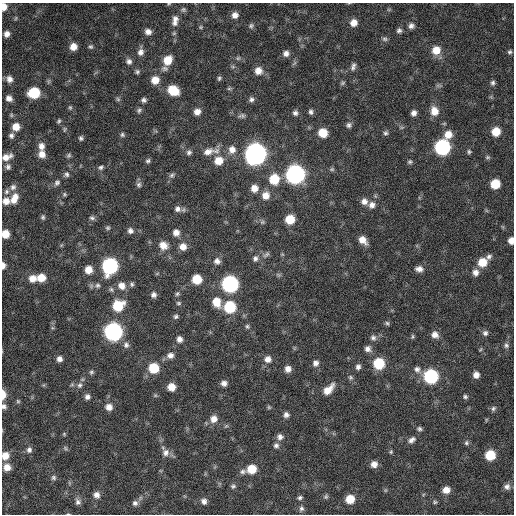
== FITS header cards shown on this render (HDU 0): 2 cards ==
NAXIS1  =                  512 / Axis length
NAXIS2  =                  512 / Axis length

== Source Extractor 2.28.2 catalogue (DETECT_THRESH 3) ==
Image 512 x 512 px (HDU 0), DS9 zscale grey, 1 PNG px = 1 image px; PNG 516 x 516 px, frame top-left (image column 1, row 512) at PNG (2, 3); no overlay
Background 357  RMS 20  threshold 59.3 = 3 sigma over >= 5 px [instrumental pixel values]
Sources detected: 203; all 203 listed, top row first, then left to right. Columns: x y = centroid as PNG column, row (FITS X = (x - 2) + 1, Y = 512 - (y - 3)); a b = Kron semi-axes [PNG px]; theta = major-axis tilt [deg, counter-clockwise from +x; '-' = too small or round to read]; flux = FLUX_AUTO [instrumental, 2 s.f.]
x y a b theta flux
169 4 5 3 - 1200
4 7 7 5 87 12000
183 9 6 6 - 2600
235 15 7 7 - 7800
16 18 6 3 71 1500
175 19 8 8 - 6000
175 23 8 6 14 4400
354 23 7 7 - 11000
251 26 7 7 - 3200
411 26 7 7 - 5000
201 27 5 5 - 1700
399 30 7 6 - 3400
148 32 7 6 - 7000
174 33 5 5 - 1900
7 34 6 6 - 7000
385 39 7 6 - 3100
73 47 7 7 - 12000
91 47 7 6 - 2800
436 50 9 9 - 18000
140 52 9 7 62 6900
510 52 6 5 - 2700
286 53 7 7 - 6300
238 58 6 6 - 2400
167 60 9 8 - 21000
129 61 8 7 - 5000
353 66 11 6 74 4600
233 67 6 4 -19 2100
165 68 9 7 -1 4000
258 71 9 9 - 11000
137 72 6 6 - 2800
219 78 6 4 48 2400
9 79 8 7 - 6800
155 80 8 8 - 16000
342 83 7 5 37 2200
493 83 7 6 - 3500
229 89 6 4 1 1900
173 90 9 7 -33 39000
34 93 8 7 - 61000
9 98 6 6 - 6500
118 99 6 5 - 2300
251 99 7 7 - 4100
144 100 5 5 - 3600
70 107 6 4 -69 1900
139 110 8 6 31 3000
434 111 10 8 -80 16000
197 112 8 7 - 8600
311 112 7 5 -78 3600
295 113 7 7 - 4200
414 113 6 5 - 5700
242 116 9 6 12 3600
59 121 5 4 - 2100
349 125 7 7 - 3700
16 127 8 7 - 14000
402 127 6 4 18 1800
64 129 7 3 81 1600
496 132 7 7 - 24000
323 133 8 8 - 24000
385 133 6 6 - 3000
448 134 10 8 56 15000
122 135 6 5 - 2500
11 136 7 6 - 4100
81 138 5 5 - 2700
41 146 9 7 87 8000
442 147 9 8 - 240000
232 150 10 9 - 11000
210 151 25 9 8 17000
189 152 7 7 - 4000
469 152 6 5 - 2400
42 154 8 7 - 10000
255 154 10 9 - 920000
69 155 6 5 - 2400
7 157 12 7 20 10000
488 157 7 5 0 2200
148 161 6 5 - 2800
218 161 9 9 - 18000
410 162 6 5 - 2400
8 167 7 7 - 3900
101 167 7 5 27 3000
332 169 7 5 -1 2300
66 174 7 7 - 3500
295 174 9 9 - 510000
172 175 7 6 - 3100
274 179 9 9 - 36000
57 183 9 7 52 4100
495 184 7 7 - 33000
139 185 8 7 - 3500
13 187 9 8 - 5500
254 188 8 8 - 12000
6 192 8 7 - 4100
64 194 6 5 - 2100
266 195 10 9 - 12000
14 199 14 8 68 14000
6 201 9 8 - 10000
364 201 8 8 - 7900
372 205 9 9 - 7600
177 209 8 8 - 5700
43 217 7 5 81 2500
92 218 8 5 -10 3300
290 219 7 7 - 29000
262 222 7 5 45 2400
108 228 6 5 - 2400
130 231 7 7 - 5200
176 233 7 6 - 8200
5 234 7 6 - 17000
363 240 9 6 -46 13000
511 241 6 5 - 8800
163 245 10 9 - 12000
183 247 8 8 - 11000
266 255 11 6 32 4000
489 256 8 6 49 4200
255 258 7 6 - 4200
217 261 8 8 - 6200
482 262 9 8 - 24000
3 265 6 4 -89 6800
110 266 9 8 - 250000
419 269 9 7 -4 7300
88 270 7 7 - 15000
475 272 9 7 -80 7800
278 274 7 4 -20 2200
33 278 9 8 - 13000
41 278 8 7 - 18000
197 279 7 7 - 31000
132 284 7 5 69 2800
230 284 9 9 - 320000
97 285 8 7 - 4400
122 286 9 8 - 11000
111 289 7 5 -73 2600
177 294 6 5 - 2500
154 295 7 7 - 4900
216 302 11 8 -73 21000
178 303 6 5 - 2300
118 306 10 8 36 44000
230 307 8 8 - 75000
176 316 7 6 - 3000
387 323 6 5 - 2300
247 326 6 5 - 2500
113 332 9 9 - 440000
485 333 7 7 - 4200
435 335 9 8 - 8400
412 337 7 4 84 1900
373 338 8 7 - 4500
179 339 7 6 - 6500
126 345 9 8 - 5000
506 345 8 6 -81 3500
368 349 8 7 - 5900
480 350 6 4 58 1500
170 355 9 7 14 7100
59 359 6 6 - 6000
268 359 9 8 - 8400
316 363 8 7 - 5800
379 363 8 8 - 55000
358 367 6 6 - 4500
154 368 8 8 - 43000
288 369 7 7 - 8100
417 369 9 8 - 5800
91 372 6 5 - 2500
476 375 7 6 - 8400
431 376 8 8 - 160000
351 377 6 6 - 2600
224 383 7 6 - 6400
80 385 8 7 - 4700
171 387 7 7 - 15000
328 389 14 7 46 15000
3 394 9 5 -90 13000
87 397 6 6 - 4700
465 397 6 5 - 2800
18 401 6 5 - 1800
4 406 7 6 - 4200
109 407 8 7 - 9000
269 407 6 5 - 1800
493 408 8 6 55 3200
286 415 7 6 - 4900
214 419 9 9 - 11000
419 429 6 6 - 3100
64 434 5 4 - 1500
280 437 8 8 - 5800
412 440 10 7 32 5700
466 443 7 6 - 2800
276 445 7 7 - 4200
65 448 7 5 -37 2300
29 450 8 7 - 4700
391 452 5 4 - 1700
166 453 11 9 -69 8100
490 455 7 7 - 40000
5 456 8 8 - 13000
374 464 7 7 - 9100
7 467 7 7 - 11000
252 469 8 7 - 27000
242 472 9 7 6 4200
53 478 7 7 - 3200
233 486 7 6 - 3000
507 487 8 7 - 5400
385 490 6 4 -72 1700
446 490 8 7 - 12000
96 495 8 7 - 7300
326 496 7 5 58 2500
300 498 6 5 - 2900
350 499 7 7 - 25000
204 501 7 7 - 5700
78 502 10 8 -70 5400
435 502 6 5 - 2100
135 503 7 7 - 4900
301 509 8 6 87 4000
At the frame edge (FLAGS 8, measured only in part): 9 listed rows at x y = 169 4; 4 7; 7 157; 5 234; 511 241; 3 265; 3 394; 4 406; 5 456